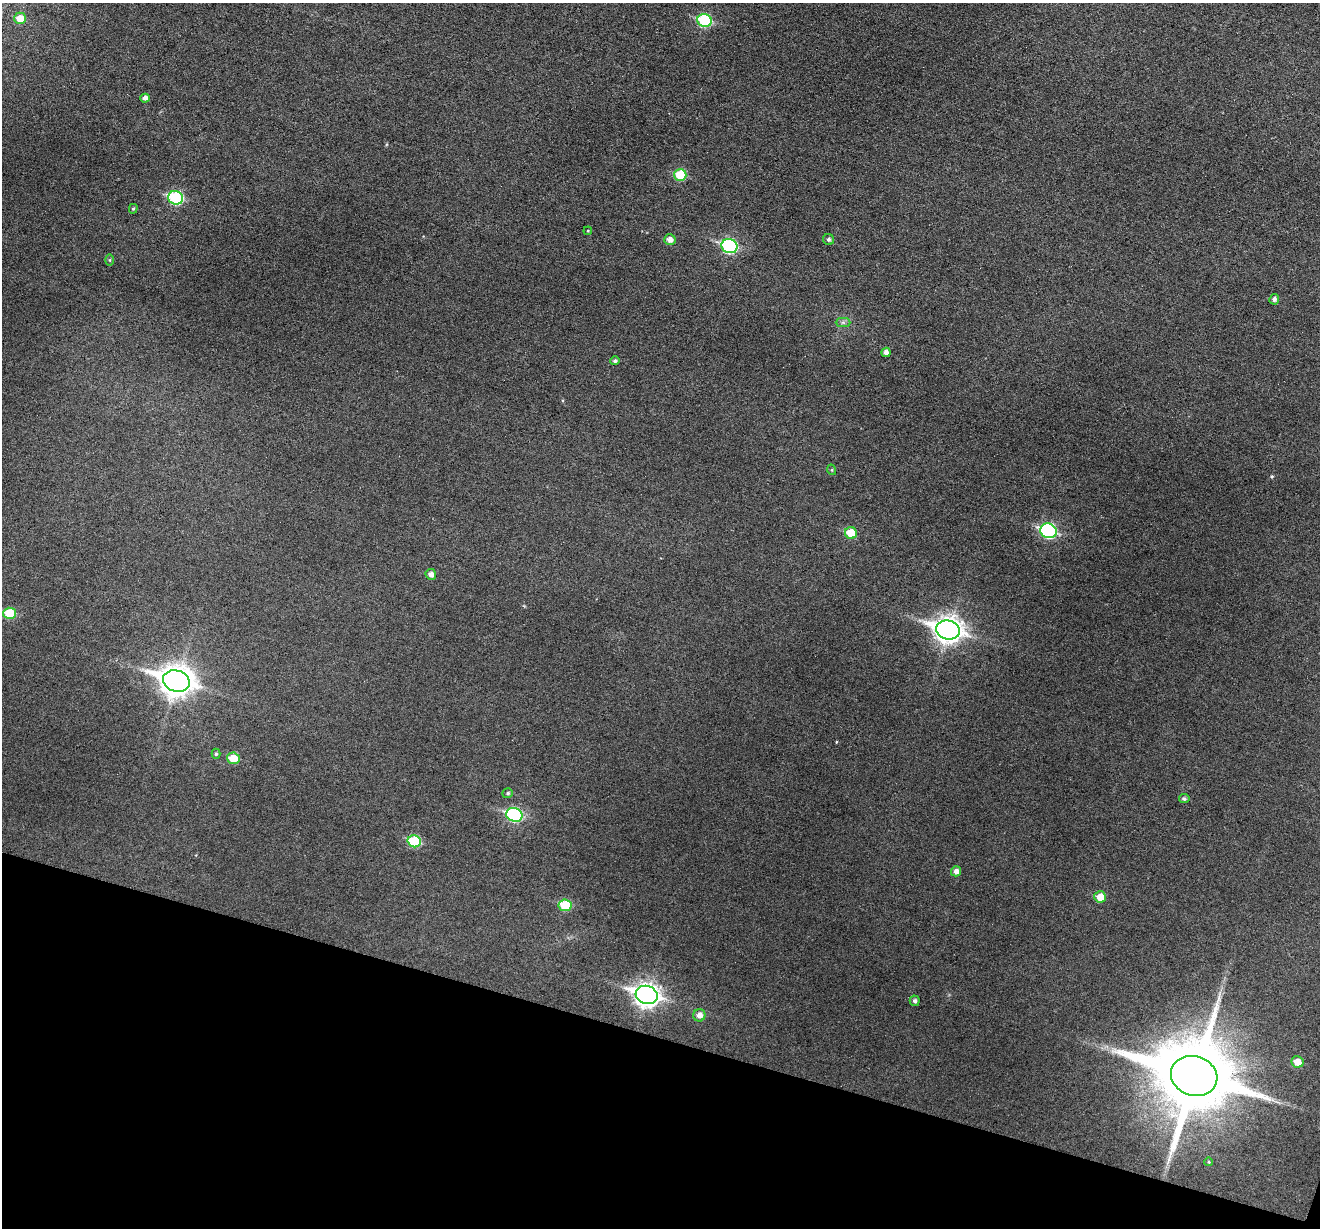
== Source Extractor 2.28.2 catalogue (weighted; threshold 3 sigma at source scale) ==
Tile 15 of 4 x 4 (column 3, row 4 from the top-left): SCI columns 2637-3954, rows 132-1357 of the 5274 x 5295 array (HDU 1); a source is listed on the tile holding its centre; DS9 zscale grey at full resolution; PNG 1322 x 1230 px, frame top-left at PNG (2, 3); each listed source drawn as its Kron ellipse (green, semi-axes under 4 px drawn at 4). Shown black and unused: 16% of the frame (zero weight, under 3 of 6 exposures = <1% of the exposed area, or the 3 px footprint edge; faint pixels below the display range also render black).
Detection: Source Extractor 2.28.2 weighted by HDU 2 'WHT'; one run over the whole footprint, this tile lists its part. Background 0.0453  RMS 0.0056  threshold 0.0229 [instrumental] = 3 sigma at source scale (4.09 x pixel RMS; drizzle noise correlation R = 1.36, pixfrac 0.8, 0.05/0.05 arcsec/px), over >= 5 px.
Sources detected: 37; all 37 listed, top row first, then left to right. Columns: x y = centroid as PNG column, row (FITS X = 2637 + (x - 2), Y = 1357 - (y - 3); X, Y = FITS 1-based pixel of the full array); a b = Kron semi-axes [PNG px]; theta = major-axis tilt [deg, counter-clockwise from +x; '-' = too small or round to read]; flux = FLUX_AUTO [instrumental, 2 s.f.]
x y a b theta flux
20 18 6 6 - 6.8
705 20 7 6 - 41
145 98 4 4 - 2.3
680 175 6 6 - 16
176 198 7 6 - 52
133 209 5 4 - 0.72
588 231 4 3 - 0.47
829 239 6 5 - 1.3
670 240 6 5 - 3.5
729 246 8 7 - 65
110 260 5 3 - 0.55
1274 299 5 5 - 1.7
843 322 7 4 0 1.2
886 352 4 4 - 2.4
615 361 5 4 - 1.1
832 470 5 3 - 0.54
1048 531 8 7 - 78
851 533 6 6 - 14
431 574 5 5 - 2.5
9 613 6 5 - 18
948 630 12 9 -15 480
176 681 13 10 -16 690
216 754 5 4 - 0.87
233 758 6 6 - 10
508 793 5 5 - 0.88
1184 799 5 4 - 1.1
514 815 8 7 - 59
414 841 6 6 - 28
956 871 5 5 - 2.3
1100 897 6 5 - 7.6
565 905 6 6 - 19
647 995 11 9 -17 340
915 1001 5 5 - 1.3
699 1015 6 6 - 3.1
1297 1062 6 6 - 7.2
1194 1076 23 19 -18 6500
1209 1162 4 3 - 0.39